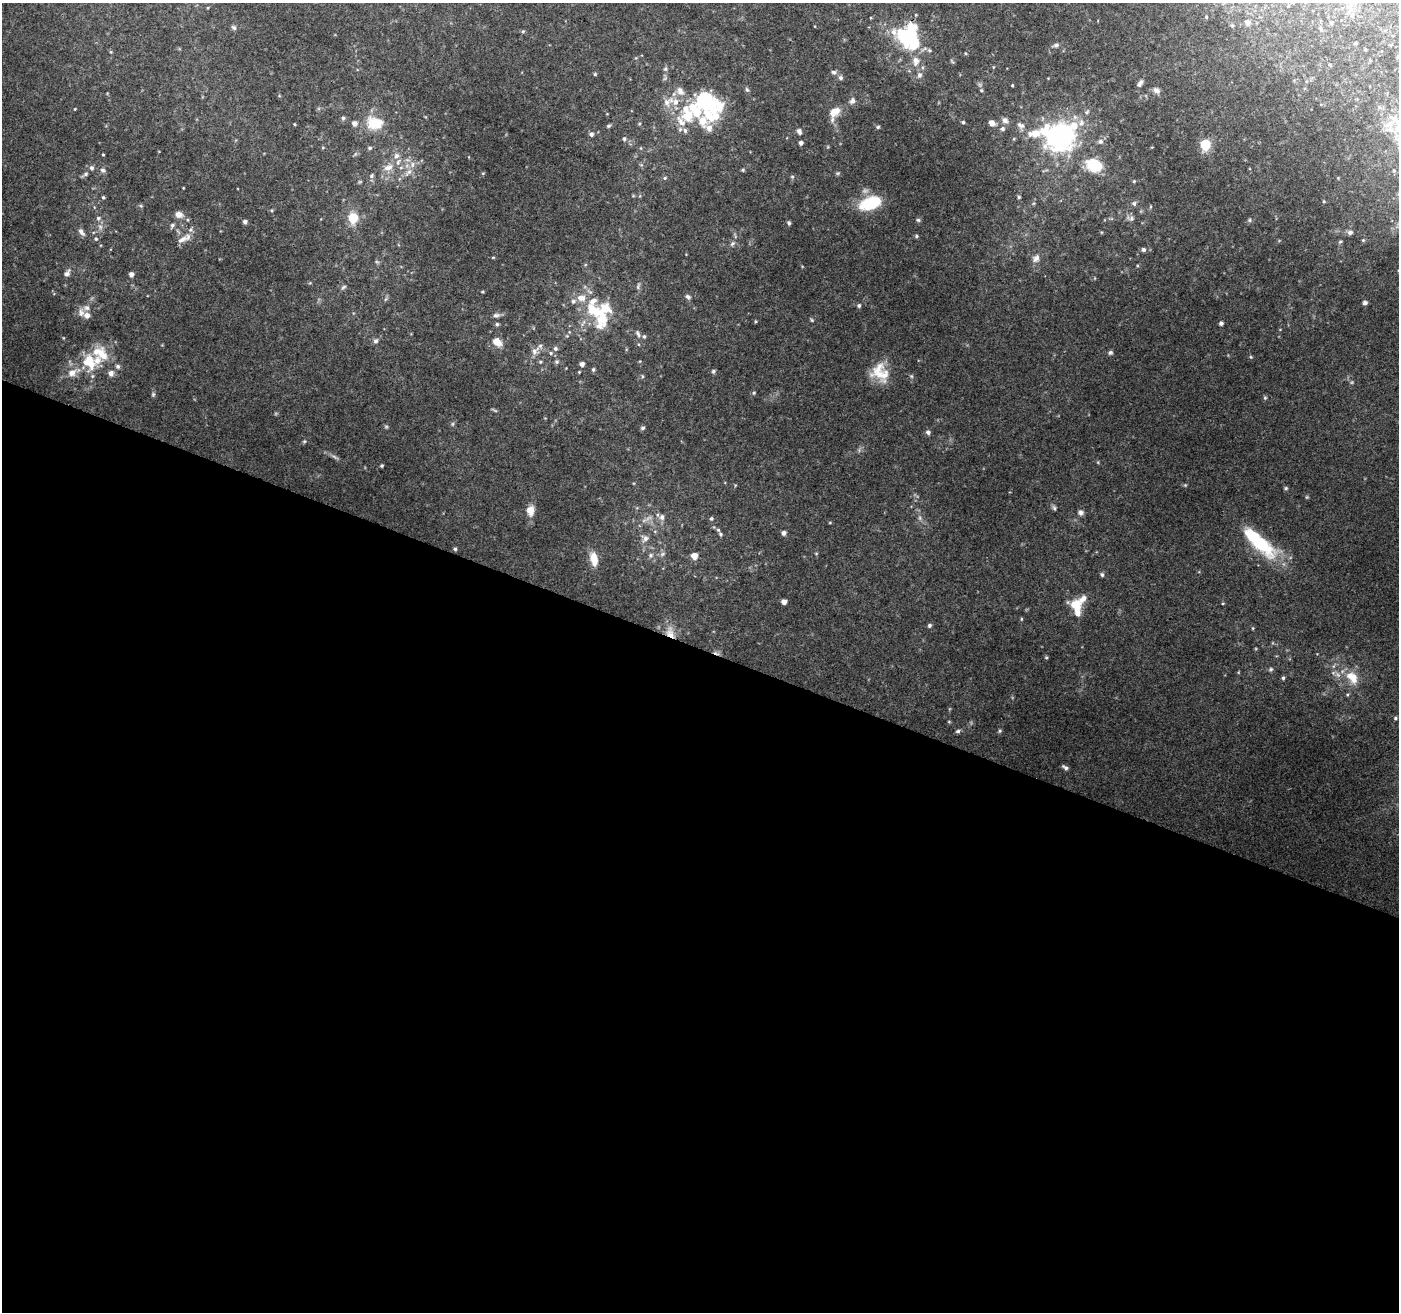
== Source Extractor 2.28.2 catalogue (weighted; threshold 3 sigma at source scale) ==
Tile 14 of 4 x 4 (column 2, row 4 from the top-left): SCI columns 1408-2804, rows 275-1584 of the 5599 x 5725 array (HDU 1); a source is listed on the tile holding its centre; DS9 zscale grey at full resolution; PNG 1401 x 1314 px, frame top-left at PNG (2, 3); no overlay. Shown black and unused: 51% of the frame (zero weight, under 3 of 4 exposures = <1% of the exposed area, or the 3 px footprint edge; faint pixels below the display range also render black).
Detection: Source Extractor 2.28.2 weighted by HDU 2 'WHT'; one run over the whole footprint, this tile lists its part. Background 0.28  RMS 0.0087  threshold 0.0391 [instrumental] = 3 sigma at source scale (4.5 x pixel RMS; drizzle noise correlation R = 1.50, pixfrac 1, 0.0396/0.0396 arcsec/px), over >= 5 px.
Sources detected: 219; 3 too faint to see at this stretch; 2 inside a brighter object's white glare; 1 cosmic-ray / hot-pixel residue — not listed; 31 inside a brighter listed object's ellipse — not listed separately; the other 182 listed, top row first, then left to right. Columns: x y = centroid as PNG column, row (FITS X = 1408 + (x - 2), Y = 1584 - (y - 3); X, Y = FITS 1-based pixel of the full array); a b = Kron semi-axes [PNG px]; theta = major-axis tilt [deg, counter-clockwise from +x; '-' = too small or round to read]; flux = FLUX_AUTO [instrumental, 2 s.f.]
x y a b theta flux
1206 17 4 3 - 0.88
1247 23 8 7 - 3.1
234 27 7 6 - 2
523 31 5 5 - 1.2
906 36 25 21 -76 61
1356 43 3 2 - 0.88
1056 45 7 5 8 2.5
929 50 5 5 - 1.3
111 52 6 4 -71 0.95
965 53 5 3 - 0.76
916 61 14 10 89 8.5
665 69 6 6 - 1.8
834 72 8 6 -5 2.2
595 74 5 4 - 0.96
919 75 8 7 - 3.2
840 78 6 6 - 2.4
1140 83 11 6 55 3.2
1012 85 4 3 - 0.79
747 90 7 5 -85 1.6
981 90 5 5 - 1.1
1156 90 10 7 -32 4.2
704 101 39 25 -8 60
852 101 9 7 68 3.3
75 109 3 3 - 0.64
835 112 15 10 36 11
1087 112 8 5 39 2
343 118 6 4 -90 1.6
1005 120 8 7 - 3.5
681 121 20 11 -55 12
963 122 4 4 - 1.2
375 123 25 19 -10 24
992 123 6 5 - 5.5
1081 123 11 9 71 6.2
295 124 4 3 - 0.73
1390 124 14 9 24 9.2
1021 125 13 9 -49 4.9
608 126 5 4 - 1.4
878 127 5 4 - 1.3
709 128 10 8 -86 5.4
1002 129 6 6 - 2
799 131 7 6 - 2.5
1035 133 18 10 5 14
591 134 6 5 - 2.5
1059 136 25 24 - 190
624 139 6 5 - 1.6
1100 141 8 7 - 3.1
801 143 4 4 - 2.9
1205 145 6 6 - 68
323 147 5 3 - 0.81
370 148 6 5 - 1.6
641 148 5 3 - 0.84
103 155 3 3 - 0.84
396 156 9 8 - 4.5
641 165 6 4 43 1.3
1094 165 15 11 -25 35
388 167 16 9 22 8.9
91 168 6 6 - 2.4
103 170 7 7 - 2.6
743 170 5 4 - 1.1
408 172 15 7 43 6.7
483 173 5 3 - 0.76
838 173 6 4 11 1.3
85 174 9 5 33 2.3
372 176 7 6 - 2.1
792 177 5 5 - 1.3
665 178 6 4 23 1.2
1134 181 4 3 - 0.93
183 188 3 2 - 0.61
103 197 5 4 - 1.2
1019 197 5 5 - 1.3
870 203 19 11 20 49
1134 203 6 5 - 1.8
141 206 5 4 - 1.1
179 214 10 7 -14 5.6
98 218 6 6 - 2
353 218 9 8 - 25
1131 218 7 7 - 2.5
918 220 6 5 - 1.4
1249 220 5 5 - 1.4
245 222 5 5 - 2.3
789 223 5 4 - 1.5
172 225 7 5 56 2.3
100 227 8 6 -69 3.2
81 232 11 6 -51 3.3
1350 232 6 5 - 3.1
916 236 5 4 - 1.2
96 239 6 6 - 1.6
182 239 20 7 35 6.8
1363 240 4 4 - 1.1
1340 242 6 4 63 1.3
732 243 9 6 50 2.5
1144 249 5 5 - 2.1
493 257 5 3 - 0.83
1036 258 12 9 52 5.7
377 262 6 4 -42 1.4
67 273 11 7 56 3.8
131 274 4 4 - 4.2
638 286 11 4 71 2.2
343 287 9 5 37 1.9
483 292 5 3 - 0.81
688 297 8 5 -38 2.4
581 298 12 8 -5 8.8
385 299 6 4 86 1.5
593 301 14 10 45 8.8
1365 303 5 5 - 2.9
859 305 6 5 - 1.6
81 313 14 9 -86 5.5
496 315 10 6 2 2.8
602 319 17 14 -87 20
812 320 6 4 -37 1.1
755 321 5 3 - 0.84
1221 323 4 4 - 2.7
497 324 6 5 - 1.4
638 334 9 5 -65 2.4
567 336 5 3 - 0.89
644 336 6 5 - 1.5
376 341 7 6 - 2.6
497 342 15 10 -35 8.6
555 349 6 5 - 2.1
535 351 14 8 55 5.5
551 353 5 5 - 1.5
1110 353 6 5 - 1.8
89 362 22 16 -69 26
540 362 5 4 - 1.2
557 362 6 6 - 1.6
582 364 4 4 - 3.8
118 366 6 6 - 2.4
593 369 6 4 -78 1.5
713 371 6 6 - 1.7
579 372 4 3 - 0.76
880 372 24 20 -54 22
72 373 15 9 33 9.8
111 373 7 7 - 4.5
642 376 6 3 -72 1
911 376 5 5 - 1.3
754 393 5 4 - 1.1
153 394 7 5 88 1.5
1265 398 5 4 - 1.3
452 424 6 4 89 1.3
386 427 5 5 - 1.3
643 428 6 5 - 1.7
928 432 6 5 - 2.5
304 441 5 4 - 1.2
382 466 4 4 - 1.1
1185 485 4 4 - 0.98
1286 488 5 5 - 1.3
1307 497 5 4 - 1
1054 508 7 5 -62 1.8
530 510 11 9 -89 9.3
1081 512 8 7 - 3
662 517 9 7 89 3.8
649 518 11 4 23 3.4
920 518 7 4 -90 1.8
711 519 5 4 - 1.5
830 523 5 3 - 0.78
718 530 5 4 - 1.5
784 533 6 5 - 2.7
645 538 9 9 - 4.5
1259 542 49 14 -42 62
455 549 5 4 - 1.4
816 553 5 3 - 0.81
662 554 8 5 28 2.3
651 555 7 6 - 2.5
694 556 5 5 - 9.3
594 559 17 9 -78 12
1102 574 6 5 - 1.7
784 602 6 5 - 3.4
1076 604 17 13 -13 15
1021 619 5 3 - 0.88
929 625 5 5 - 1.6
1253 628 4 4 - 0.86
670 633 18 10 -69 11
1046 657 5 4 - 1.1
1271 669 7 5 16 1.6
1338 675 8 6 -55 3.7
1283 678 5 4 - 1.5
1353 678 18 12 -78 14
1395 718 5 4 - 1.4
949 722 5 3 - 0.75
958 731 6 5 - 1.9
1000 731 5 4 - 1.2
1065 767 8 4 -33 2.4
Overlapping masked pixels (flux is a lower limit): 1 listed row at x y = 670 633
Isophote crosses this tile's border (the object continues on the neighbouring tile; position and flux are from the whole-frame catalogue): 1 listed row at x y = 1390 124